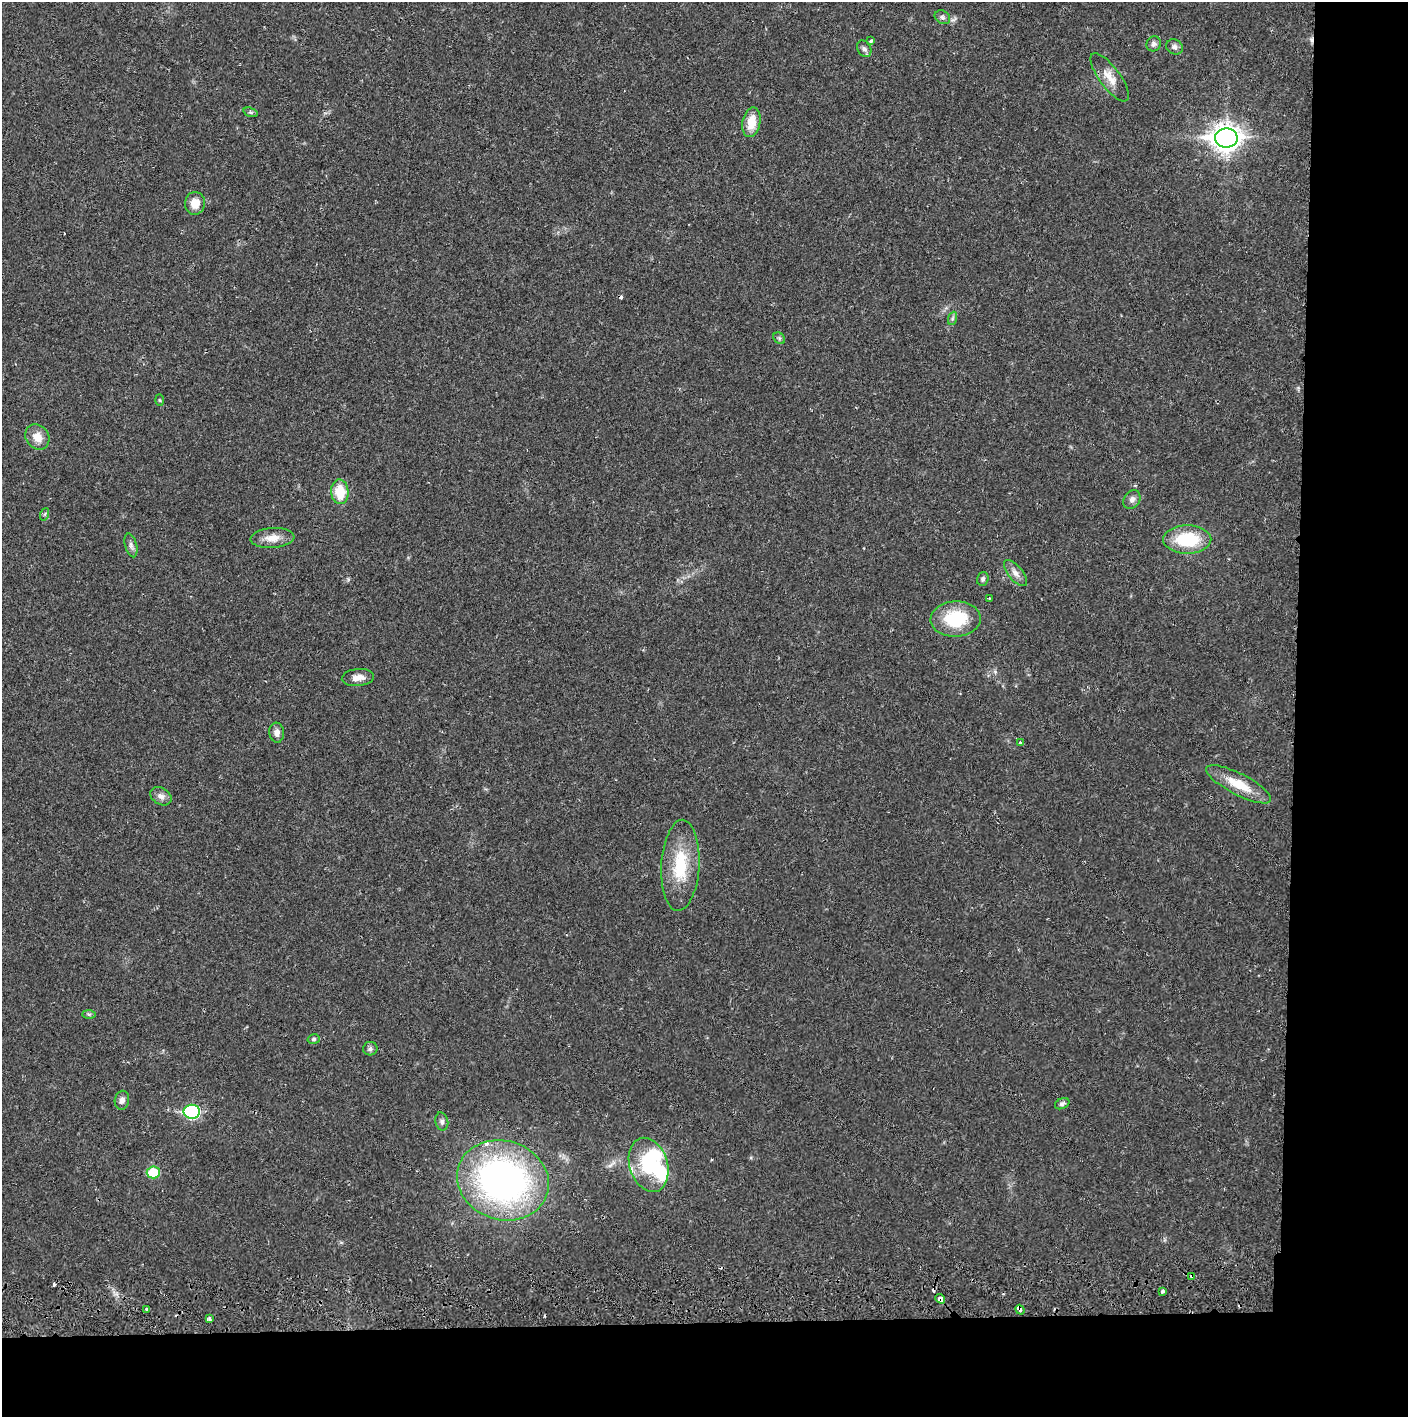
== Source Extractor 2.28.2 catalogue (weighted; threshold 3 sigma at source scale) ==
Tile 9 of 3 x 3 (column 3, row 3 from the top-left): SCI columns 2817-4222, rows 56-1470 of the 4229 x 4358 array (HDU 1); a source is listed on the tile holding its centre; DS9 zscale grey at full resolution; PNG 1410 x 1419 px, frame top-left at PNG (2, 2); each listed source drawn as its Kron ellipse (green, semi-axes under 4 px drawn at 4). Shown black and unused: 14% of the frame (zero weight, under 2 of 3 exposures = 3% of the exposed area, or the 3 px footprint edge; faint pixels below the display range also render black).
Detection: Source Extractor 2.28.2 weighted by HDU 2 'WHT'; one run over the whole footprint, this tile lists its part. Background 0.0217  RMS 0.0035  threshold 0.0158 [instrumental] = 3 sigma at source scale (4.5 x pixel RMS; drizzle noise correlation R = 1.50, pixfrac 1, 0.05/0.05 arcsec/px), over >= 5 px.
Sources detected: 55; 2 inside a brighter object's white glare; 5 cosmic-ray / hot-pixel residue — neither listed nor drawn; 2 inside a brighter listed object's ellipse — not listed separately; the other 46 listed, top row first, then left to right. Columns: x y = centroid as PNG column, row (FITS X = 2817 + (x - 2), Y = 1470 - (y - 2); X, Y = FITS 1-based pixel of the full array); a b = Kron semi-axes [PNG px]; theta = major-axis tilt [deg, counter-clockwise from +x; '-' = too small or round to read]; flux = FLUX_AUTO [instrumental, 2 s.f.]
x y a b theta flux
942 17 8 6 -33 0.95
871 40 4 3 - 0.6
1154 44 8 7 - 1.2
1175 47 9 7 -28 1.3
864 49 9 6 -60 1.1
1110 77 29 10 -54 4.8
251 112 7 4 -19 0.59
751 122 15 9 79 6.1
1226 138 11 9 -1 370
195 203 11 10 - 4.4
953 318 7 4 70 0.68
779 338 6 5 - 0.64
159 400 6 4 -88 0.4
37 437 13 11 -53 4.2
340 492 12 8 -85 8.9
1132 500 10 7 58 1.6
45 514 6 4 71 0.5
272 538 22 10 4 4.1
1187 540 24 14 0 18
131 545 12 6 -75 1.3
1015 573 16 7 -50 2.2
983 579 7 5 72 0.76
989 598 2 2 - 0.28
956 619 25 17 2 18
358 677 16 8 6 2.8
277 733 10 7 -84 1.8
1020 743 3 3 - 1
1239 784 36 10 -27 9.1
161 796 11 8 -31 1.9
680 865 45 19 87 17
89 1014 7 4 -1 0.59
314 1039 6 5 - 0.66
370 1049 7 6 - 0.99
122 1100 9 7 79 1.7
1062 1104 7 5 26 0.86
192 1112 8 7 - 44
442 1121 9 6 -78 1.1
649 1165 28 19 -72 17
153 1172 6 6 - 12
503 1180 46 39 -18 130
1192 1276 4 3 - 1.1
1162 1291 3 3 - 1.2
940 1299 5 4 - 3.6
146 1309 3 3 - 0.49
1020 1310 5 3 - 6.3
209 1319 4 3 - 1.2
Overlapping masked pixels (flux is a lower limit): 4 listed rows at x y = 1226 138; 1192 1276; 940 1299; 1020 1310